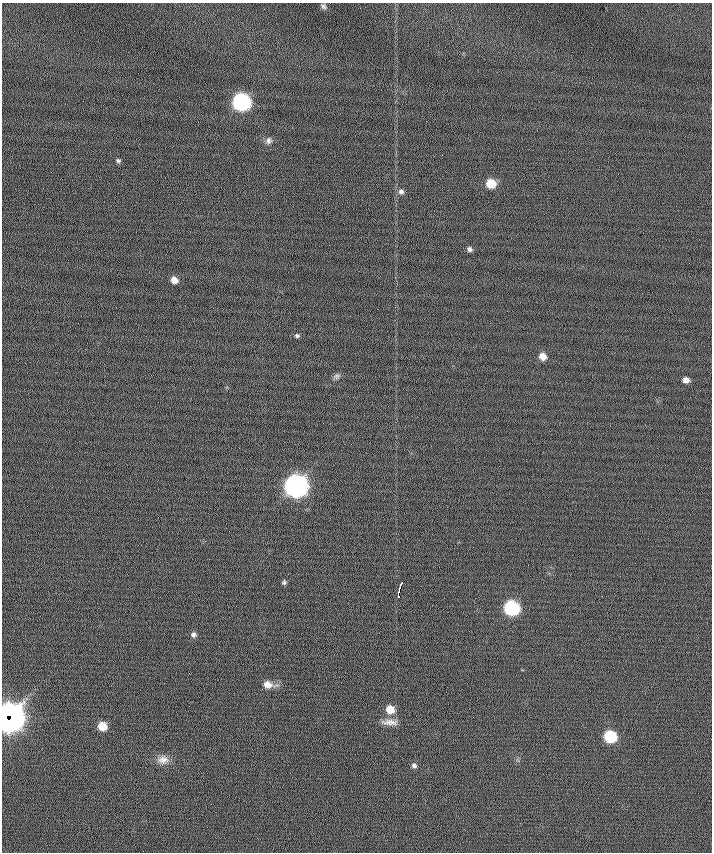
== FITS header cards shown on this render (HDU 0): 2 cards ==
NAXIS1  =                  710 /
NAXIS2  =                  850 /

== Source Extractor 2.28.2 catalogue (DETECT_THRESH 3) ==
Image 710 x 850 px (HDU 0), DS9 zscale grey, 1 PNG px = 1 image px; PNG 714 x 854 px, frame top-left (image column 1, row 850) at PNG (2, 3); no overlay
Background 0.391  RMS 6.2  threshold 18.7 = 3 sigma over >= 5 px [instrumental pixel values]
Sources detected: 27; all 27 listed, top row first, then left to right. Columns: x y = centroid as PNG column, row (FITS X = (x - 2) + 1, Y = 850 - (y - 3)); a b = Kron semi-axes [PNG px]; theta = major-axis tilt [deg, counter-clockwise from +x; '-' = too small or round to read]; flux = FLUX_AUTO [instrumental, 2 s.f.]
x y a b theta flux
323 6 8 6 -44 1200
241 102 9 8 - 160000
269 141 8 7 - 1400
118 161 5 4 - 770
491 183 7 7 - 10000
401 192 7 7 - 1400
469 249 6 5 - 1300
174 280 6 6 - 3200
297 335 5 4 - 800
542 356 7 6 - 3900
337 376 9 7 28 1200
686 380 6 5 - 2400
296 485 9 9 - 500000
284 582 5 5 - 850
400 585 6 2 64 2600
398 593 10 3 83 5900
511 608 8 8 - 79000
193 635 6 6 - 1300
267 684 8 7 - 4200
390 709 8 7 - 6800
8 714 12 8 29 230000
11 718 14 8 52 260000
390 722 21 7 -2 3200
102 726 7 6 - 8100
610 736 8 7 - 35000
163 760 14 11 6 3400
414 765 6 5 - 1200